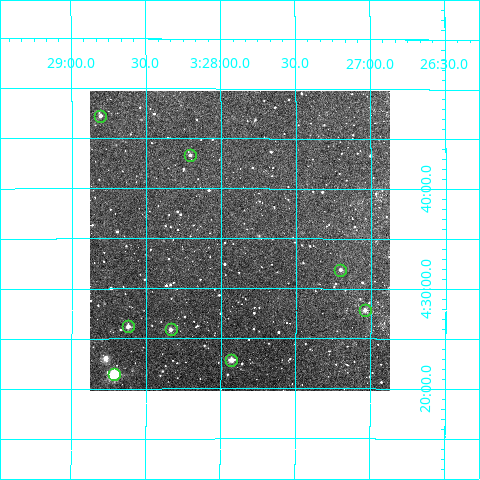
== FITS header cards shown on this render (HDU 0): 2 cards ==
NAXIS1  =                  300
NAXIS2  =                  300

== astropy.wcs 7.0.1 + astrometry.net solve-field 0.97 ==
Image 300 x 300 px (HDU 0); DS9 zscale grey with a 90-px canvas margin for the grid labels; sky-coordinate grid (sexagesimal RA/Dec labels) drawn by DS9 from the SOLVED WCS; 8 Tycho-2 reference stars matched to detected sources circled (green)
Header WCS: RA---TAN/DEC--TAN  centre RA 03:27:52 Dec +04:35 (51.97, +4.58 deg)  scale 6 arcsec/px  FOV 30.0' x 30.0'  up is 0 deg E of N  parity normal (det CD < 0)
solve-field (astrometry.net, Tycho-2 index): VERIFIED the header's WCS against the Tycho-2 star catalogue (verified at 2 index scales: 8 matches each, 0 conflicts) and refined it, rather than solving blind
Solved WCS: RA---TAN-SIP/DEC--TAN-SIP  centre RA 03:27:53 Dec +04:35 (51.97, +4.58 deg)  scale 6 arcsec/px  FOV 30.0' x 30.0'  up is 0 deg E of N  parity normal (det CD < 0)
The solver's refit moves the header's centre by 2.8 arcsec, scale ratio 1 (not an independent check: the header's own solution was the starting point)
Tycho-2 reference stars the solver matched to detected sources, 8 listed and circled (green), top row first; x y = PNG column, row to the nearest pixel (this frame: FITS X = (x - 90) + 1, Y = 300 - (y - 91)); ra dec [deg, ICRS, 3 dp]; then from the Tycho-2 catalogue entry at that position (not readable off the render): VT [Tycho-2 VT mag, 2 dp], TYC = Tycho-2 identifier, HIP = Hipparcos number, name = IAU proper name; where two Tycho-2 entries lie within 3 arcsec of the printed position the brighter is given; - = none
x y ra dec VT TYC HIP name
100 116 52.201 +4.788 11.56 60-978-1 - -
190 155 52.052 +4.722 11.66 60-531-1 - -
340 270 51.801 +4.531 11.36 60-966-1 - -
365 310 51.760 +4.464 11.12 60-572-1 - -
128 326 52.155 +4.437 10.74 60-716-1 - -
171 329 52.084 +4.432 11.31 60-807-1 - -
231 360 51.982 +4.381 10.11 60-591-1 - -
114 374 52.179 +4.357 7.69 60-797-1 16201 -